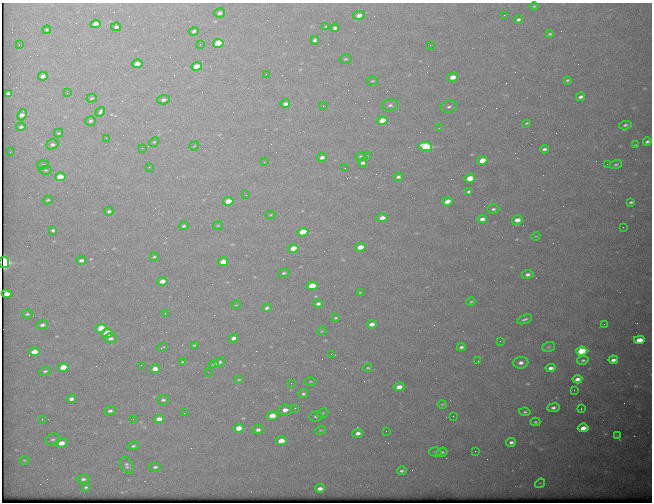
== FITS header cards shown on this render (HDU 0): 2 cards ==
NAXIS1  =                  650 / Width of table row in bytes
NAXIS2  =                  500 / Number of rows in table

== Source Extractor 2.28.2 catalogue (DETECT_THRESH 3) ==
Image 650 x 500 px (HDU 0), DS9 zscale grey, 1 PNG px = 1 image px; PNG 654 x 504 px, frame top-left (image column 1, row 500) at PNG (2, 3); each listed source drawn as its Kron ellipse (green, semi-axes under 4 px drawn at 4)
Background 619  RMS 3.1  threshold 9.35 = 3 sigma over >= 5 px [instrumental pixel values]
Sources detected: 185; all 185 listed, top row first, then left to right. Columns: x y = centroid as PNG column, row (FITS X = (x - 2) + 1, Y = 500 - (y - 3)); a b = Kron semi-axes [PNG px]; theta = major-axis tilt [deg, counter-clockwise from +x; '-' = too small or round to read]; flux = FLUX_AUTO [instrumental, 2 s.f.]
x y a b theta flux
534 6 4 4 - 240
220 13 5 4 - 560
359 15 6 4 12 1300
504 15 2 2 - 130
518 19 4 3 - 470
96 24 5 4 - 1700
326 26 4 3 - 230
116 27 5 4 - 450
335 28 4 3 - 560
47 30 4 3 - 210
194 31 5 3 - 400
550 34 4 3 - 270
315 40 4 3 - 570
218 43 5 4 - 6600
200 44 2 2 - 92
19 45 2 2 - 120
430 45 2 2 - 210
345 59 6 4 14 310
137 64 5 4 - 1500
197 67 5 4 - 3800
266 74 2 2 - 200
43 76 5 4 - 1100
453 77 5 4 - 2100
567 80 3 2 - 260
372 81 5 4 - 240
8 93 4 3 - 580
67 93 2 2 - 120
581 97 5 3 - 540
92 98 5 4 - 240
163 100 6 4 4 610
285 104 5 4 - 690
390 105 8 5 7 670
323 106 2 2 - 220
449 107 8 6 14 660
100 112 5 3 - 780
22 115 6 4 64 1200
382 120 5 4 - 3700
91 121 5 5 - 420
526 123 3 2 - 210
625 125 6 4 9 470
21 127 5 4 - 360
439 128 4 3 - 190
58 133 4 3 - 230
106 138 3 3 - 140
647 141 4 3 - 430
154 142 5 4 - 250
52 144 6 5 - 510
636 145 4 3 - 200
194 146 5 3 - 160
425 146 7 4 -8 16000
142 148 2 2 - 880
544 149 4 3 - 520
10 152 2 2 - 100
360 156 5 4 - 280
368 156 2 2 - 96
322 157 4 4 - 730
482 160 5 4 - 4400
264 162 2 2 - 87
363 163 4 3 - 590
607 164 2 2 - 350
616 164 6 4 20 350
43 165 6 4 18 280
149 167 2 2 - 94
345 168 2 2 - 100
46 170 6 4 0 300
60 177 5 4 - 3800
398 177 5 3 - 460
470 178 5 4 - 4800
469 191 4 3 - 380
246 195 3 2 - 170
48 200 5 3 - 300
228 201 5 4 - 3200
447 201 5 4 - 2300
631 202 4 2 - 340
493 209 6 4 0 400
109 211 4 3 - 430
271 215 5 4 - 210
382 218 5 4 - 1200
482 219 5 3 - 950
517 220 5 4 - 1700
218 225 5 3 - 220
184 226 4 3 - 380
623 227 2 2 - 350
53 230 4 3 - 400
303 232 5 4 - 6800
536 236 4 3 - 180
360 247 5 4 - 2200
293 248 5 4 - 3500
154 257 4 3 - 240
81 260 5 3 - 800
223 262 5 4 - 2200
4 263 5 5 - 9400
284 273 6 3 9 350
528 274 6 4 9 620
162 281 5 4 - 1600
312 286 5 4 - 5100
360 293 3 2 - 160
7 294 5 4 - 1200
471 302 4 3 - 260
318 304 4 3 - 540
236 305 5 3 - 170
267 308 5 4 - 470
165 313 2 2 - 130
27 314 5 4 - 300
336 318 3 2 - 230
525 319 8 4 21 490
372 324 5 4 - 1100
604 324 2 2 - 430
42 325 6 4 12 620
101 328 5 4 - 4800
322 331 5 3 - 200
107 333 5 4 - 7400
110 338 6 4 -4 740
234 338 4 3 - 780
639 340 5 4 - 2800
500 341 2 2 - 120
194 345 3 3 - 220
163 347 5 2 - 150
461 347 4 3 - 460
549 347 6 5 - 330
582 351 6 4 7 9600
34 352 5 4 - 2100
331 354 2 2 - 300
583 360 6 4 8 370
613 360 5 3 - 790
478 361 3 2 - 370
183 362 3 2 - 210
219 362 5 4 - 460
521 363 8 6 4 950
214 364 5 4 - 610
141 365 2 2 - 130
63 367 5 4 - 3200
368 368 4 3 - 240
551 368 5 4 - 870
155 369 5 4 - 1600
45 371 6 4 8 370
208 372 2 2 - 110
577 379 5 4 - 990
239 380 3 2 - 190
310 381 6 3 1 240
291 383 3 2 - 190
399 387 5 4 - 1500
574 390 2 2 - 91
303 394 5 4 - 430
71 399 5 3 - 720
163 400 6 5 - 460
442 404 4 4 - 240
295 408 3 3 - 170
553 408 6 4 9 650
581 409 3 3 - 210
285 410 7 5 8 1400
110 411 6 4 6 560
525 412 5 4 - 350
184 413 3 2 - 170
322 413 6 4 23 340
272 416 5 4 - 3400
316 416 7 5 6 470
453 416 2 2 - 120
42 419 3 2 - 300
133 419 3 2 - 240
159 419 5 4 - 2000
535 422 5 3 - 310
239 428 5 4 - 2500
583 428 5 4 - 1600
258 430 5 4 - 640
320 430 6 4 17 260
386 431 2 2 - 530
358 433 5 4 - 920
618 436 4 2 - 140
53 439 7 5 18 500
281 441 5 4 - 3000
511 442 5 4 - 560
61 443 6 4 13 1700
133 446 6 4 11 400
475 451 2 2 - 470
435 452 6 4 1 310
442 452 5 4 - 400
24 460 5 3 - 200
127 465 9 5 -63 610
155 467 6 3 3 430
402 471 4 3 - 410
83 479 6 4 3 540
540 483 5 4 - 230
86 487 4 3 - 290
320 488 5 3 - 920
At the frame edge (FLAGS 8, measured only in part): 1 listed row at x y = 4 263